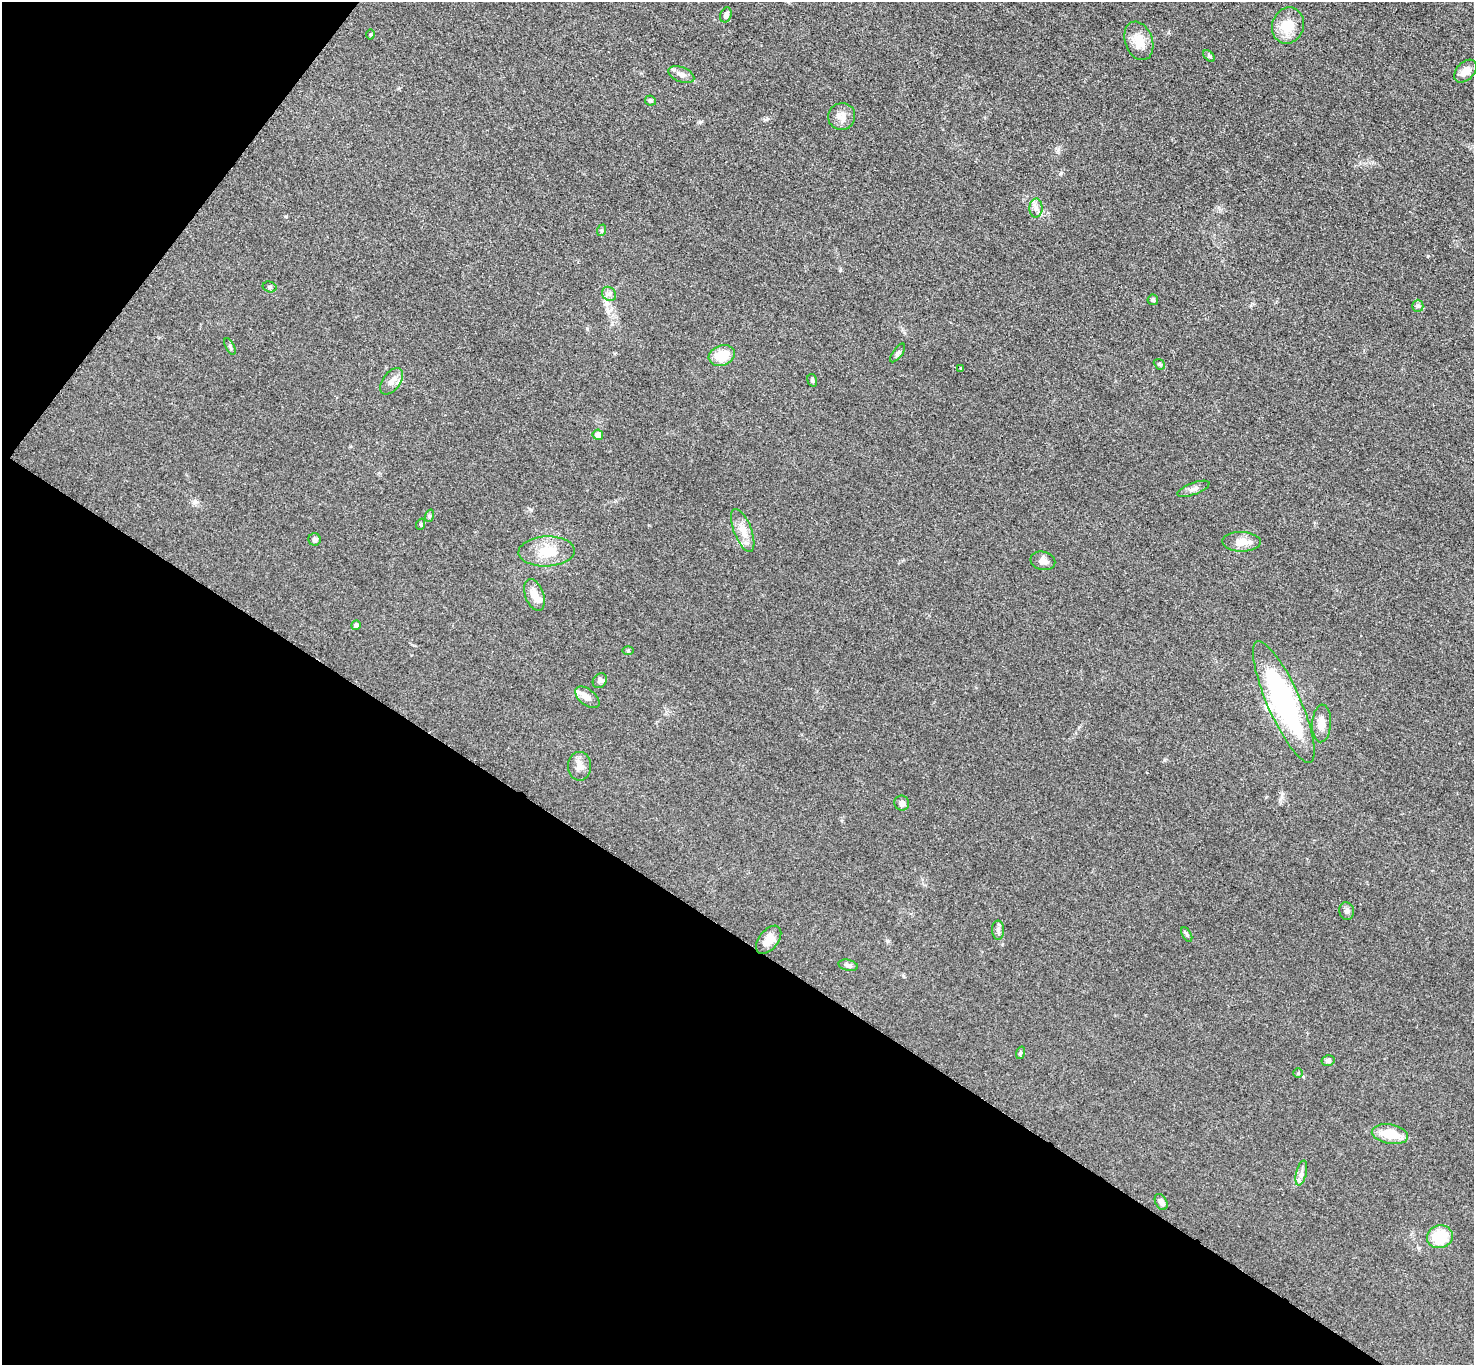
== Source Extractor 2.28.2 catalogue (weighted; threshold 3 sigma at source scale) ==
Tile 9 of 4 x 4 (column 1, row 3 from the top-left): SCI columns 13-1484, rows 1525-2887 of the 5909 x 5914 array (HDU 1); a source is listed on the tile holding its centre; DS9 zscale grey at full resolution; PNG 1476 x 1367 px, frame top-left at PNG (2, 2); each listed source drawn as its Kron ellipse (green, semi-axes under 4 px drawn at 4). Shown black and unused: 36% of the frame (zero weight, under 3 of 5 exposures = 1% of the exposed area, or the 3 px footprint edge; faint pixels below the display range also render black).
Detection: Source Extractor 2.28.2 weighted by HDU 2 'WHT'; one run over the whole footprint, this tile lists its part. Background 0.0536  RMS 0.0058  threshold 0.0259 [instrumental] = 3 sigma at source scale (4.5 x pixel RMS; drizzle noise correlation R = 1.50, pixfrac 1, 0.05/0.05 arcsec/px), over >= 5 px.
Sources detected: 57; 1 inside a brighter object's white glare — neither listed nor drawn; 4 inside a brighter listed object's ellipse — not listed separately; the other 52 listed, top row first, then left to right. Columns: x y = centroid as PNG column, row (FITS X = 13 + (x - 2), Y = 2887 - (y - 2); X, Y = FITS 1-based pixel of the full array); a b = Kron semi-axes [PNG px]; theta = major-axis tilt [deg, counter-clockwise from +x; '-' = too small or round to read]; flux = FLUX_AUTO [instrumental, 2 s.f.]
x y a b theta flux
726 15 7 5 71 2.1
1288 25 18 15 69 12
370 35 5 4 - 0.72
1139 41 20 13 -70 9.4
1209 56 7 4 -44 1
1465 71 13 8 47 5.7
681 74 13 7 -21 3.3
650 100 5 4 - 1.1
842 116 13 13 - 5
1036 208 9 6 89 2.6
602 230 6 4 71 0.84
270 287 7 5 -16 1
609 294 8 6 -46 1.9
1153 300 5 5 - 1
1418 306 6 6 - 1.2
230 346 9 4 -64 1
898 353 11 4 54 1.3
722 356 13 10 20 12
1159 364 6 4 -43 0.95
961 368 3 3 - 0.55
812 380 6 4 -72 1
391 381 15 8 53 3.9
598 435 5 5 - 3.6
1193 489 17 6 21 2.7
429 516 6 4 72 0.79
421 524 6 3 72 0.69
743 530 23 9 -69 6.4
315 539 6 6 - 1.5
1242 542 19 10 -1 6.2
547 551 28 15 3 14
1043 561 12 9 -13 3.7
534 595 16 9 -70 5.7
356 625 4 4 - 2.1
628 650 6 4 1 0.69
600 681 8 6 55 1.4
587 697 14 8 -39 3.6
1284 702 66 16 -66 110
1322 723 19 9 86 5.3
580 766 14 11 -90 4.7
902 803 7 7 - 2.3
1347 911 9 7 -76 1.8
998 930 10 6 -89 1.9
1187 935 8 4 -60 1
769 940 16 9 51 6.5
848 965 10 5 -13 1.7
1020 1053 6 4 71 0.8
1328 1060 6 5 - 1.5
1298 1073 4 4 - 0.6
1390 1134 18 9 -10 13
1301 1173 13 5 76 2.5
1161 1202 9 5 -62 2.1
1440 1237 13 11 14 19
Unlisted compact peaks at least as high as the median listed source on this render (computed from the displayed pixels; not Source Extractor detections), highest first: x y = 1061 173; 700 122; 1164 760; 1058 150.